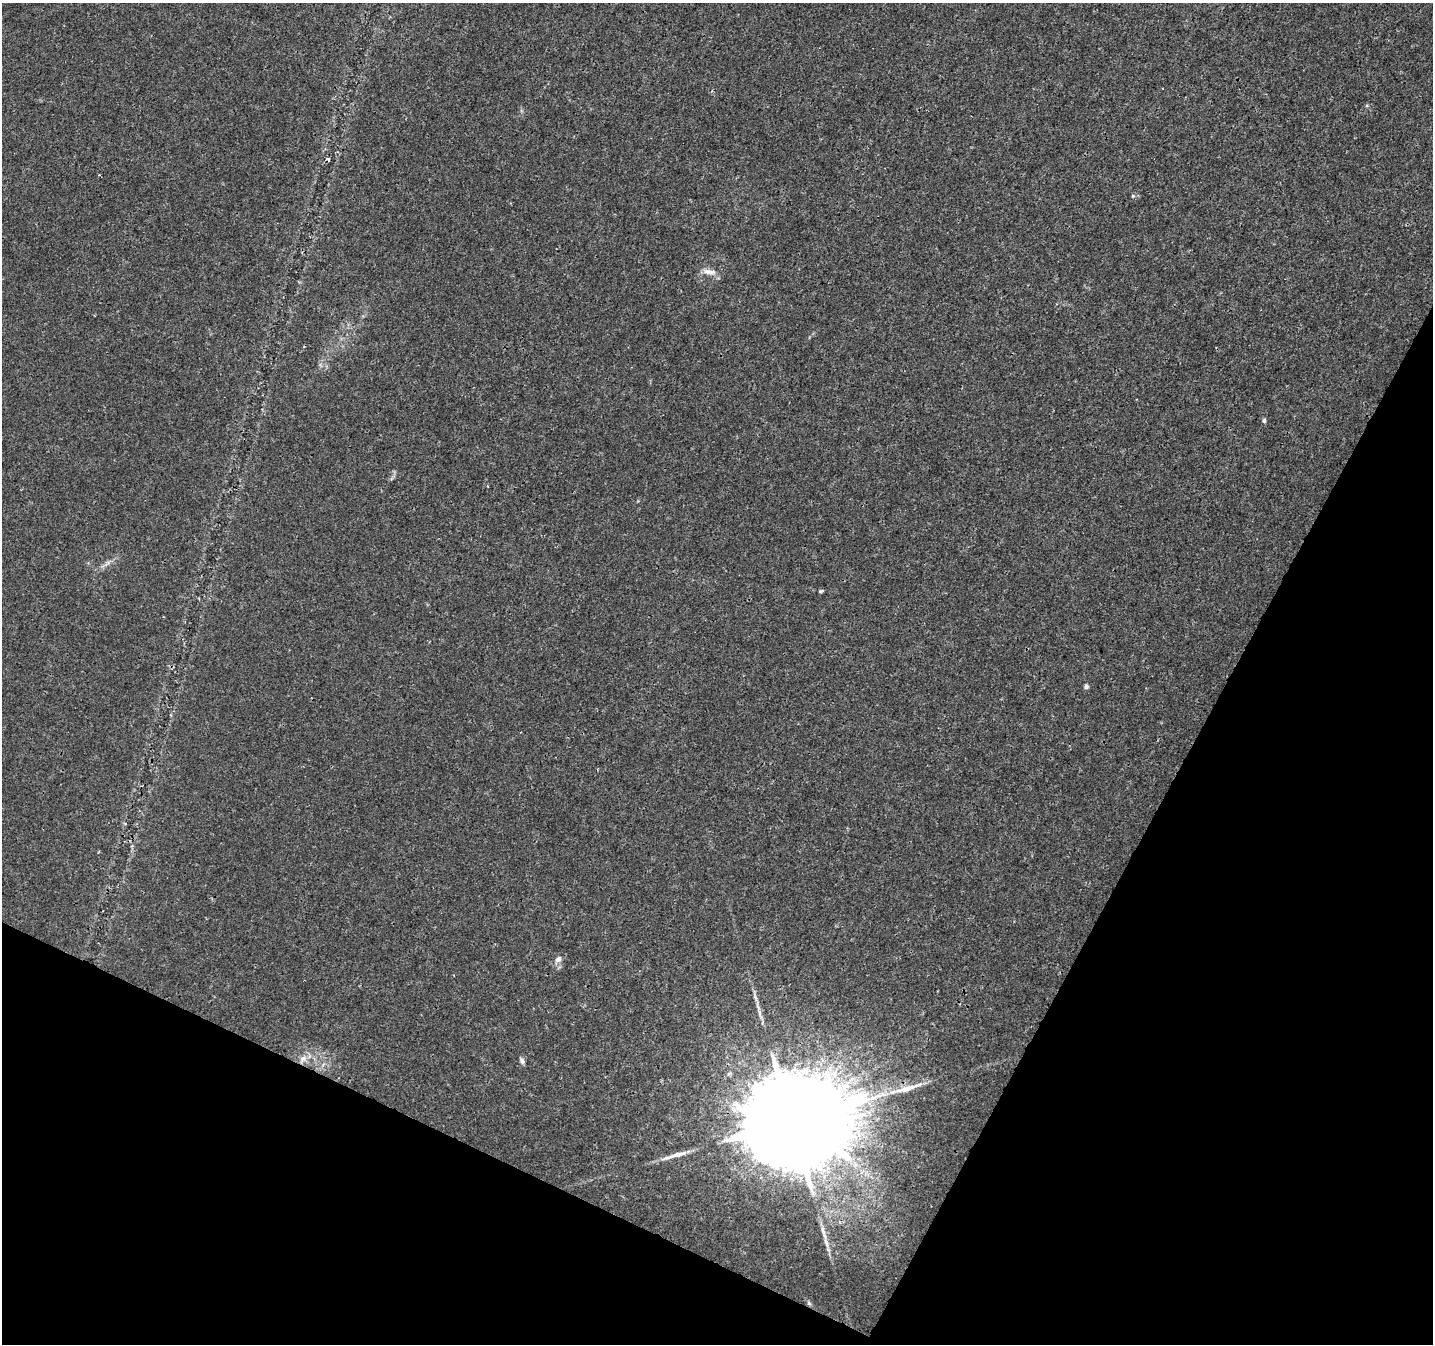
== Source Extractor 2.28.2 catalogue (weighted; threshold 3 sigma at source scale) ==
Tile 15 of 4 x 4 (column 3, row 4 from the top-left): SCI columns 2863-4293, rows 201-1542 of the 5732 x 5835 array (HDU 1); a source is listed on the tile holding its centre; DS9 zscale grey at full resolution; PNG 1435 x 1346 px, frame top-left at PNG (2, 3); no overlay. Shown black and unused: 25% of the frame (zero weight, under 3 of 4 exposures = <1% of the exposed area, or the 3 px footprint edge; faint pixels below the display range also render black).
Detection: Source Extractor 2.28.2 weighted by HDU 2 'WHT'; one run over the whole footprint, this tile lists its part. Background 0.001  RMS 9.2e-04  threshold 0.00415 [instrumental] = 3 sigma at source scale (4.5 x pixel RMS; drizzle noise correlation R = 1.50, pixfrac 1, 0.0396/0.0396 arcsec/px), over >= 5 px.
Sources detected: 16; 1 cosmic-ray / hot-pixel residue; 2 long thin detections or spike segments (spike, bleed or trail) — not listed; the other 13 listed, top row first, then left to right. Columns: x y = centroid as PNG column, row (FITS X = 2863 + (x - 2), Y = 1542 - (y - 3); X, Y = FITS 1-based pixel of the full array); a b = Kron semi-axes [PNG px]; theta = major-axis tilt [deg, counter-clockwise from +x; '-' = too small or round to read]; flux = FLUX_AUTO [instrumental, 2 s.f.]
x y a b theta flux
1133 196 5 3 - 0.1
709 272 19 7 -10 0.69
1264 420 6 5 - 0.16
821 591 6 3 16 0.14
1086 687 5 5 - 0.24
558 959 8 6 46 0.39
755 998 9 4 -71 0.25
303 1059 14 9 48 0.74
522 1061 9 6 -74 0.27
906 1089 36 8 16 1.9
792 1122 28 24 44 4000
826 1242 13 5 -66 0.41
809 1303 6 5 - 0.16
Overlapping masked pixels (flux is a lower limit): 2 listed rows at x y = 303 1059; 792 1122